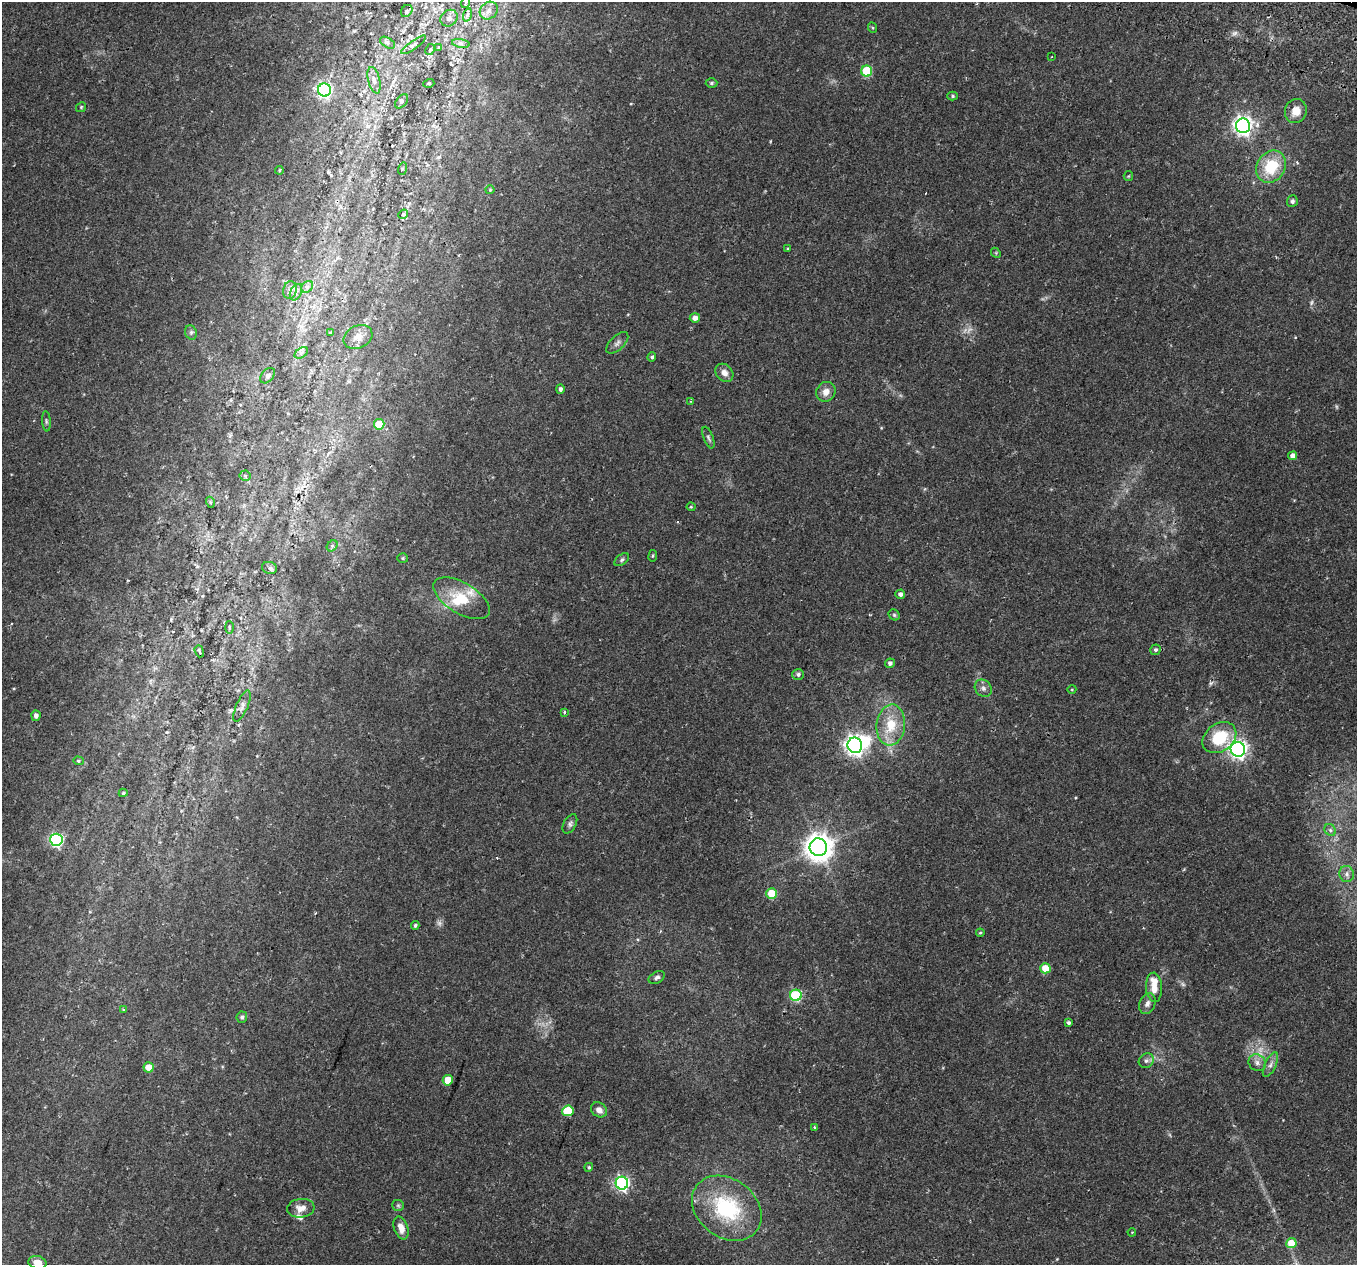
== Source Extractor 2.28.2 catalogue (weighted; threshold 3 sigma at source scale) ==
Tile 10 of 4 x 4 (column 2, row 3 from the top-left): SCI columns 1432-2786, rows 1619-2881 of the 5565 x 5701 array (HDU 1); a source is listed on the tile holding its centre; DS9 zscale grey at full resolution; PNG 1359 x 1267 px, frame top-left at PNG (2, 2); each listed source drawn as its Kron ellipse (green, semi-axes under 4 px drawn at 4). Shown black and unused: <1% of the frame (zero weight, under 2 of 3 exposures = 5% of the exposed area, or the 3 px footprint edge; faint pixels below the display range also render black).
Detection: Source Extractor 2.28.2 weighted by HDU 2 'WHT'; one run over the whole footprint, this tile lists its part. Background 0.0416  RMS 0.0036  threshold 0.0162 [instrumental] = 3 sigma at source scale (4.5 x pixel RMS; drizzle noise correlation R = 1.50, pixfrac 1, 0.0396/0.0396 arcsec/px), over >= 5 px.
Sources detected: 124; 7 too faint to see at this stretch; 2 inside a brighter object's white glare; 2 cosmic-ray / hot-pixel residue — neither listed nor drawn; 3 inside a brighter listed object's ellipse — not listed separately; the other 110 listed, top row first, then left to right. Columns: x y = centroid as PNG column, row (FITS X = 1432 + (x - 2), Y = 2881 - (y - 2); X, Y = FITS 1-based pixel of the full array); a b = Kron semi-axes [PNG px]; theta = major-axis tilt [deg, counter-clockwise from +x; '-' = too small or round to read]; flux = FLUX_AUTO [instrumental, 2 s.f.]
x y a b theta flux
465 3 5 3 - 0.39
407 11 6 5 - 0.81
489 11 9 8 - 1.8
467 15 7 4 72 0.65
449 18 9 8 - 1.3
873 28 5 3 - 0.34
388 43 8 5 -31 0.85
461 43 9 4 -9 0.87
414 45 15 4 36 1
439 48 4 4 - 0.43
430 50 6 4 61 0.47
1051 57 2 2 - 0.24
867 71 5 5 - 21
374 80 13 6 -76 1.9
429 83 5 3 - 0.33
711 83 6 4 3 0.62
324 90 6 6 - 82
953 96 5 4 - 0.53
402 101 8 5 50 0.8
81 107 5 4 - 0.39
1296 111 12 11 - 3.7
1243 126 7 7 - 160
1271 167 17 14 58 14
402 169 6 4 73 0.45
279 170 4 3 - 0.33
1128 176 5 4 - 0.36
490 190 4 4 - 0.38
1292 201 6 5 - 0.89
403 214 5 4 - 0.42
788 249 4 3 - 0.33
996 253 5 4 - 0.39
307 287 7 5 44 0.91
290 290 9 6 78 1.4
296 292 9 5 64 1.3
695 318 5 4 - 2
191 332 7 5 -70 0.78
330 333 3 3 - 0.38
358 337 15 11 26 3.4
617 343 14 7 44 1.5
301 353 7 4 35 0.85
652 357 4 4 - 0.63
724 373 10 8 -47 2.1
268 376 9 6 48 0.93
560 389 5 4 - 0.92
826 392 10 9 - 2.6
691 401 4 3 - 0.33
46 421 10 4 -85 0.65
379 424 5 5 - 14
708 438 11 5 -69 0.78
1293 456 4 4 - 2
245 476 5 5 - 0.6
210 502 5 3 - 0.34
691 507 4 4 - 0.36
332 546 6 5 - 0.61
653 556 6 3 82 0.37
403 558 5 4 - 0.45
622 560 8 5 38 0.78
270 568 7 6 - 1.2
900 594 5 4 - 1.2
462 598 32 15 -31 11
894 615 6 5 - 0.51
229 627 6 3 -89 0.38
1156 650 5 5 - 0.74
199 651 6 2 -70 0.46
890 663 5 4 - 1.1
798 674 6 5 - 0.88
983 688 9 8 - 1.4
1072 689 4 3 - 0.27
242 706 17 6 66 1.6
564 712 3 3 - 0.68
36 716 5 4 - 1.3
891 725 20 14 83 9.8
1219 738 18 14 36 13
855 745 8 7 - 170
1238 749 7 7 - 150
78 761 5 4 - 0.54
123 793 4 4 - 0.52
570 824 10 6 61 1
1330 830 6 5 - 0.68
56 840 6 6 - 62
818 847 9 8 - 460
1347 874 8 7 - 1.2
772 894 5 5 - 13
415 925 4 4 - 0.55
980 933 4 4 - 0.39
1045 968 5 5 - 6.4
657 977 9 5 28 1
1154 987 15 8 -87 3.6
796 995 6 5 - 34
1147 1004 11 7 66 1.6
123 1010 4 3 - 0.38
242 1017 6 5 - 0.79
1069 1023 4 3 - 0.69
1146 1061 8 7 - 1.1
1257 1063 9 8 - 1.7
1270 1065 13 5 64 1.5
149 1067 5 5 - 5.1
448 1080 5 5 - 9.2
599 1110 8 7 - 2.1
568 1111 5 5 - 22
814 1127 4 3 - 0.42
589 1167 4 4 - 0.57
622 1183 6 6 - 73
398 1205 6 5 - 0.54
301 1208 14 9 7 3.1
727 1208 38 29 -37 30
401 1228 12 7 -71 3.1
1132 1232 4 3 - 0.26
1291 1243 5 5 - 6.5
37 1262 9 6 -15 3.4
Overlapping masked pixels (flux is a lower limit): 1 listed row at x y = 568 1111
Isophote crosses this tile's border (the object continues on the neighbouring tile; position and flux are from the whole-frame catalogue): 1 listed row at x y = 37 1262